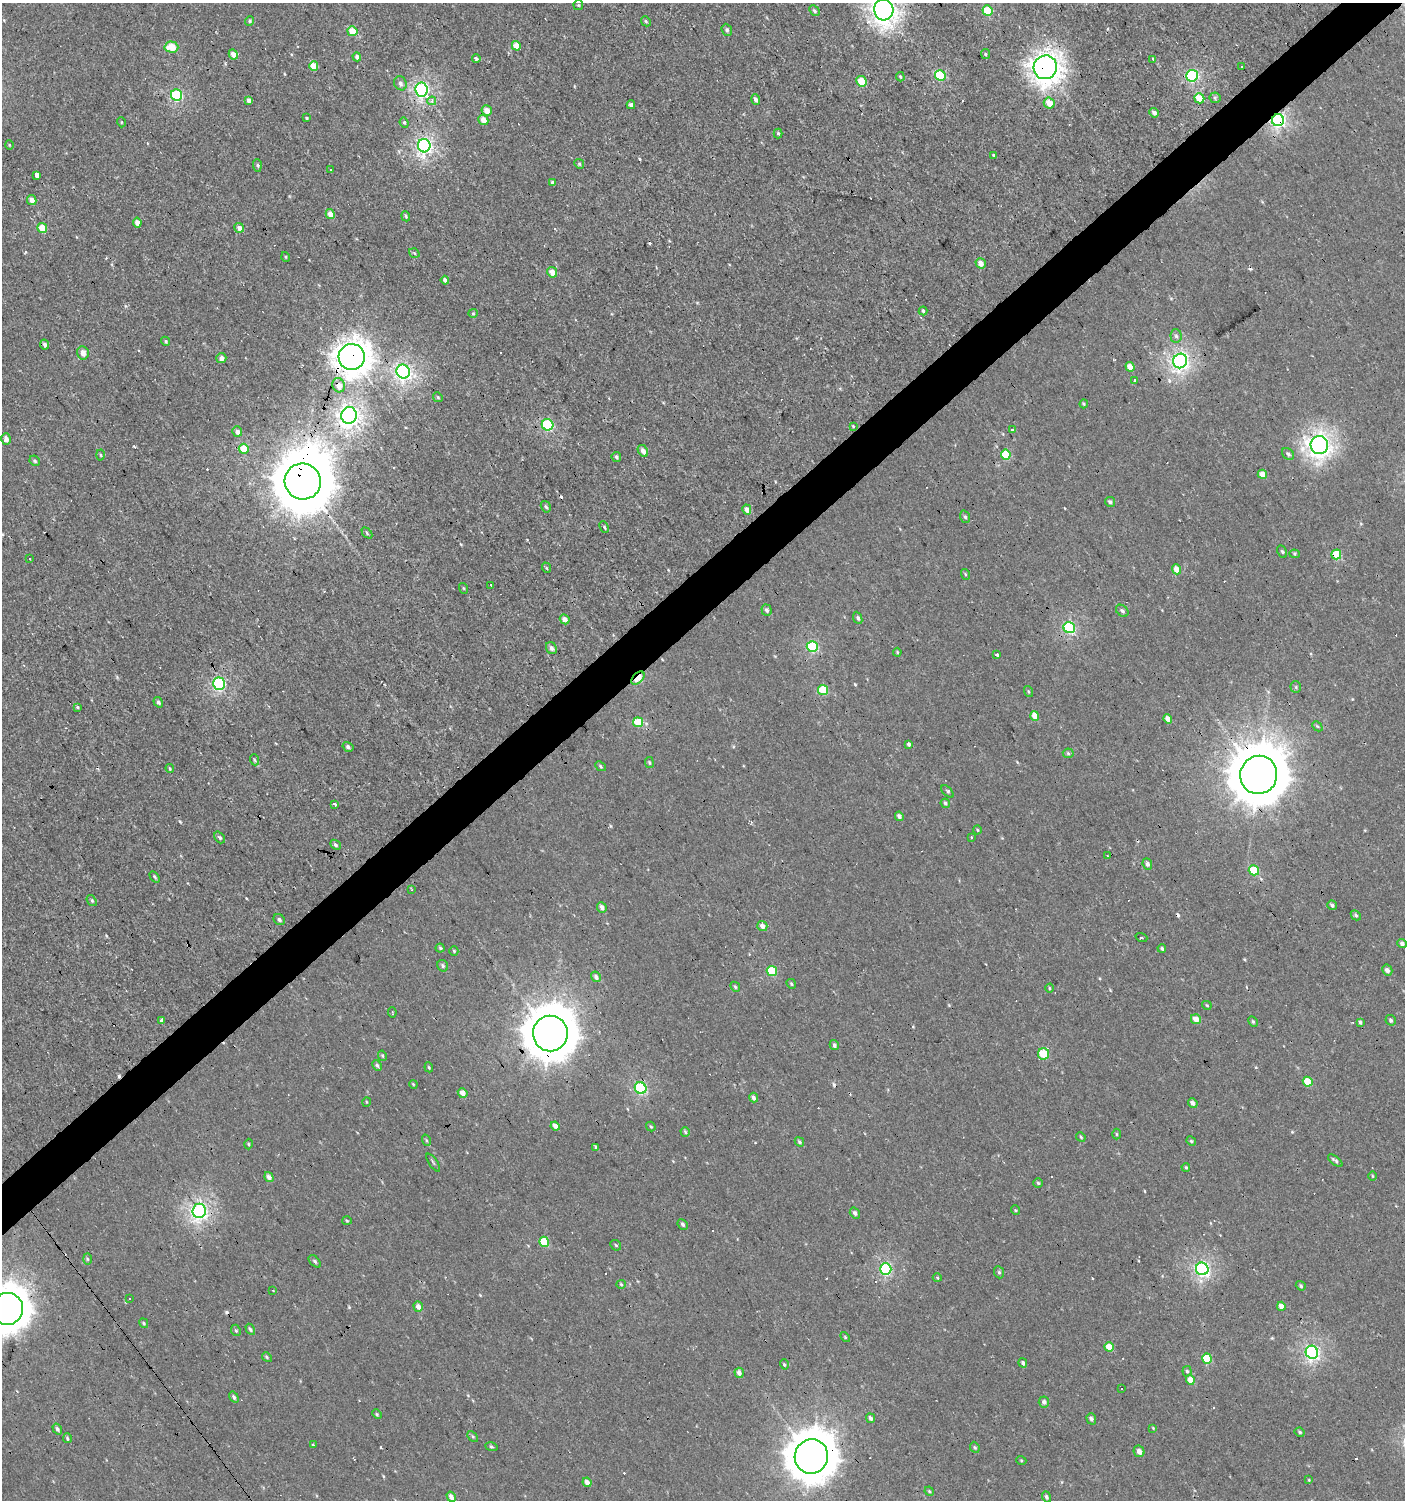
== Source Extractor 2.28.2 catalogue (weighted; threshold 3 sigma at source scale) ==
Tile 10 of 4 x 4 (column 2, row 3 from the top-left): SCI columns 1604-3006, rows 1499-2996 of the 5947 x 5993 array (HDU 1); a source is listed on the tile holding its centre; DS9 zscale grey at full resolution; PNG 1407 x 1502 px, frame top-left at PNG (2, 3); each listed source drawn as its Kron ellipse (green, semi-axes under 4 px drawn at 4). Shown black and unused: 4% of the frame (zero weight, under 2 of 3 exposures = <1% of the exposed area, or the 3 px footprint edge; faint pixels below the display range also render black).
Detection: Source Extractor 2.28.2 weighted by HDU 2 'WHT'; one run over the whole footprint, this tile lists its part. Background 7.41e-04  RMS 0.0043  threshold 0.0193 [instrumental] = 3 sigma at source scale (4.5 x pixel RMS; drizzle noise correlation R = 1.50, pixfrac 1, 0.0396/0.0396 arcsec/px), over >= 5 px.
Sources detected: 285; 1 inside a brighter object's white glare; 29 cosmic-ray / hot-pixel residue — neither listed nor drawn; the other 255 listed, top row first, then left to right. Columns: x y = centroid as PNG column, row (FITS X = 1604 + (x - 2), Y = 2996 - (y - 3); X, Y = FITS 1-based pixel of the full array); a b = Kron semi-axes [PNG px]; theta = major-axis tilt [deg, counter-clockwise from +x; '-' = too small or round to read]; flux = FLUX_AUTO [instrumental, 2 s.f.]
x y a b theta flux
578 5 5 4 - 0.5
884 10 10 9 - 240
814 11 6 4 -46 0.89
987 11 5 5 - 14
250 21 5 4 - 0.61
646 21 5 4 - 0.6
727 30 6 5 - 0.82
352 31 5 5 - 9.4
516 46 5 4 - 4.7
171 47 7 5 -2 7.9
233 54 5 4 - 3
985 54 5 4 - 0.53
357 57 4 4 - 1.5
476 58 4 3 - 1.8
1153 59 4 3 - 0.82
314 66 5 4 - 7.2
1242 66 3 3 - 8.1
1045 67 12 11 - 320
940 75 5 5 - 22
1192 76 6 6 - 57
900 77 5 3 - 0.54
862 81 5 5 - 12
400 83 7 6 - 1.4
422 90 7 6 - 90
176 95 6 5 - 34
1199 98 5 4 - 8.2
1215 98 6 5 - 0.73
249 100 4 3 - 2.2
756 100 5 4 - 1.5
432 101 4 4 - 2
1049 103 5 5 - 5.4
631 105 4 4 - 1.4
487 111 5 5 - 3.8
1154 113 5 4 - 1.5
307 118 4 3 - 0.45
483 120 5 5 - 3.5
1278 120 6 6 - 88
121 122 5 3 - 0.38
404 123 5 4 - 0.58
778 133 5 4 - 0.6
9 145 5 3 - 0.36
424 146 7 6 - 110
994 155 4 3 - 0.54
579 164 5 4 - 0.56
257 165 6 4 -86 0.75
330 170 3 2 - 0.65
37 175 3 3 - 37
552 183 4 3 - 0.89
32 200 5 4 - 3.1
330 214 5 4 - 4.4
406 216 5 4 - 0.56
137 222 5 4 - 2.4
42 228 5 5 - 8
239 228 5 4 - 2.5
414 253 5 3 - 0.46
286 257 5 3 - 0.34
981 263 5 5 - 3.1
552 272 5 5 - 3.7
445 280 4 4 - 1.5
923 311 4 4 - 0.57
473 313 5 4 - 0.48
1176 336 6 5 - 1.1
166 341 5 4 - 0.53
45 344 5 4 - 1.2
83 353 7 6 - 2.6
352 357 13 13 - 440
221 358 5 5 - 2.3
1180 361 7 7 - 120
1130 367 5 4 - 3.5
403 371 7 6 - 110
1134 381 3 3 - 1.1
339 385 7 6 - 4.8
438 397 5 4 - 0.5
1084 404 4 4 - 0.47
349 415 8 7 - 160
548 425 6 5 - 35
853 426 3 3 - 0.34
1013 430 4 3 - 1.9
237 431 5 5 - 1.6
6 439 6 4 -74 1.9
1319 445 9 8 - 200
244 449 5 5 - 9.1
643 451 6 4 -59 2.2
1288 454 7 5 -45 0.9
101 455 5 3 - 0.42
1006 455 5 4 - 16
616 457 5 4 - 0.79
35 461 5 4 - 0.71
1262 474 5 4 - 4
303 482 18 18 - 2500
1110 502 5 4 - 0.98
546 507 6 4 -58 0.79
747 509 5 4 - 3.2
965 517 6 5 - 0.85
604 527 6 2 -65 0.6
367 533 6 4 -48 0.58
1282 552 6 4 -62 0.66
1294 554 5 4 - 0.54
1336 554 5 5 - 15
29 559 3 3 - 1.5
547 568 5 3 - 0.42
1177 569 5 4 - 4.4
965 574 5 3 - 0.43
491 585 3 2 - 1.2
463 588 5 3 - 0.39
767 610 6 5 - 1.2
1122 611 7 5 -40 0.98
858 618 6 4 -67 1.2
565 619 5 4 - 2.9
1069 628 6 5 - 41
812 647 6 5 - 30
551 648 6 5 - 1.3
897 652 4 4 - 0.48
997 655 4 3 - 0.8
638 678 8 4 44 16
219 684 6 5 - 54
1296 687 5 5 - 0.63
823 690 5 5 - 14
1029 691 6 3 -71 0.46
158 702 5 4 - 0.87
78 707 4 4 - 0.49
1035 716 5 4 - 4.5
1168 719 5 4 - 3.1
638 722 5 5 - 11
1317 726 6 4 -44 0.57
908 744 4 3 - 0.89
348 747 6 4 -33 1
1068 753 5 5 - 0.6
255 760 6 3 -69 0.52
649 762 5 3 - 0.55
601 766 5 4 - 0.64
170 768 4 3 - 0.51
1259 775 19 18 - 2300
947 791 8 3 -46 0.73
945 803 5 4 - 0.77
335 804 3 3 - 2.5
899 816 5 4 - 1.4
977 830 4 3 - 0.36
220 837 6 4 -51 0.84
972 837 3 2 - 0.84
335 845 6 4 -41 0.84
1107 856 3 2 - 0.45
1147 864 6 4 -66 1.4
1254 870 5 5 - 15
155 877 6 3 -54 0.52
412 890 3 3 - 0.42
92 901 6 3 -53 0.56
1332 905 5 4 - 0.8
602 907 5 5 - 2.1
1356 915 5 4 - 0.78
279 919 6 5 - 1.1
762 926 5 5 - 2.6
1141 937 6 3 -19 0.47
1402 944 5 4 - 1.5
440 948 4 4 - 0.56
1162 948 4 3 - 0.61
454 951 4 4 - 0.48
443 966 6 5 - 0.87
1387 970 5 5 - 1.4
772 971 5 5 - 17
596 977 5 5 - 1.5
791 984 5 4 - 0.64
735 987 5 4 - 0.63
1049 988 4 3 - 0.38
1207 1005 5 3 - 0.38
392 1012 5 3 - 0.45
1196 1019 5 4 - 3.5
161 1020 4 4 - 1.1
1391 1020 5 5 - 0.92
1253 1021 6 4 -63 0.68
1360 1022 4 3 - 0.77
550 1034 18 17 - 1600
834 1045 5 4 - 1.2
1043 1054 6 5 - 12
382 1056 5 4 - 0.49
377 1065 5 4 - 0.83
429 1067 5 4 - 0.48
1308 1082 5 4 - 9
413 1084 4 3 - 0.39
641 1088 6 5 - 40
463 1093 5 4 - 2.8
754 1097 5 4 - 1.7
366 1102 5 3 - 0.32
1193 1103 5 4 - 1.7
555 1126 4 4 - 2.1
651 1127 5 4 - 0.51
685 1132 5 4 - 0.79
1116 1134 5 3 - 0.43
1081 1137 5 4 - 0.52
426 1140 6 3 -71 0.46
1191 1141 5 4 - 0.53
799 1142 5 3 - 0.64
248 1144 5 3 - 0.42
596 1147 4 3 - 0.68
1335 1161 8 3 -39 0.88
433 1163 10 2 -54 0.59
1186 1167 4 3 - 0.53
1372 1176 4 3 - 0.39
269 1177 5 4 - 1.9
1038 1183 5 4 - 0.65
1015 1210 5 3 - 0.41
199 1211 7 7 - 120
855 1213 6 5 - 1.3
347 1221 5 3 - 0.43
683 1224 5 4 - 0.87
544 1242 5 4 - 11
616 1245 6 4 -44 0.58
87 1259 6 4 -88 0.55
315 1261 7 4 -46 0.74
886 1269 6 5 - 45
1202 1269 6 6 - 80
999 1272 6 5 - 0.68
937 1278 4 3 - 0.56
621 1284 5 4 - 0.52
1301 1286 5 4 - 0.66
273 1290 2 2 - 0.36
129 1298 3 2 - 0.41
1281 1306 4 4 - 2.8
418 1307 5 4 - 2.9
7 1309 16 15 - 930
144 1323 5 4 - 0.47
250 1329 6 4 -59 0.85
236 1330 6 4 -67 0.55
845 1337 6 3 -47 0.45
1109 1347 4 4 - 5.7
1312 1352 6 6 - 81
267 1357 5 4 - 0.5
1207 1359 5 5 - 14
1023 1363 5 4 - 0.84
784 1364 5 3 - 0.46
1187 1371 5 4 - 0.69
739 1373 5 4 - 1.8
1190 1380 5 4 - 4.7
1122 1388 3 3 - 5.5
234 1397 6 4 -55 0.86
1044 1402 5 5 - 1.3
377 1414 5 3 - 0.56
870 1418 5 4 - 1.2
1091 1419 6 5 - 1.1
1153 1428 4 4 - 0.34
57 1429 6 4 -57 0.98
1300 1432 5 3 - 0.56
473 1436 6 4 -45 0.6
67 1438 5 4 - 0.56
313 1445 3 3 - 2.5
491 1447 6 3 -17 0.59
975 1447 6 4 -67 0.59
1139 1451 6 5 - 2.1
811 1456 17 16 - 1300
1021 1460 5 3 - 0.39
1309 1480 4 4 - 0.38
587 1482 5 4 - 2.4
929 1491 5 4 - 0.5
451 1497 5 4 - 1.8
1046 1497 5 4 - 1
Overlapping masked pixels (flux is a lower limit): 12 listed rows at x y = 1045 67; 422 90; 1278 120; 352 357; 339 385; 303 482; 1336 554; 638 678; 1259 775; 550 1034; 7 1309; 811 1456
Isophote crosses this tile's border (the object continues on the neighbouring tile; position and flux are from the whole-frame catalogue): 2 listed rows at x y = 884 10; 7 1309